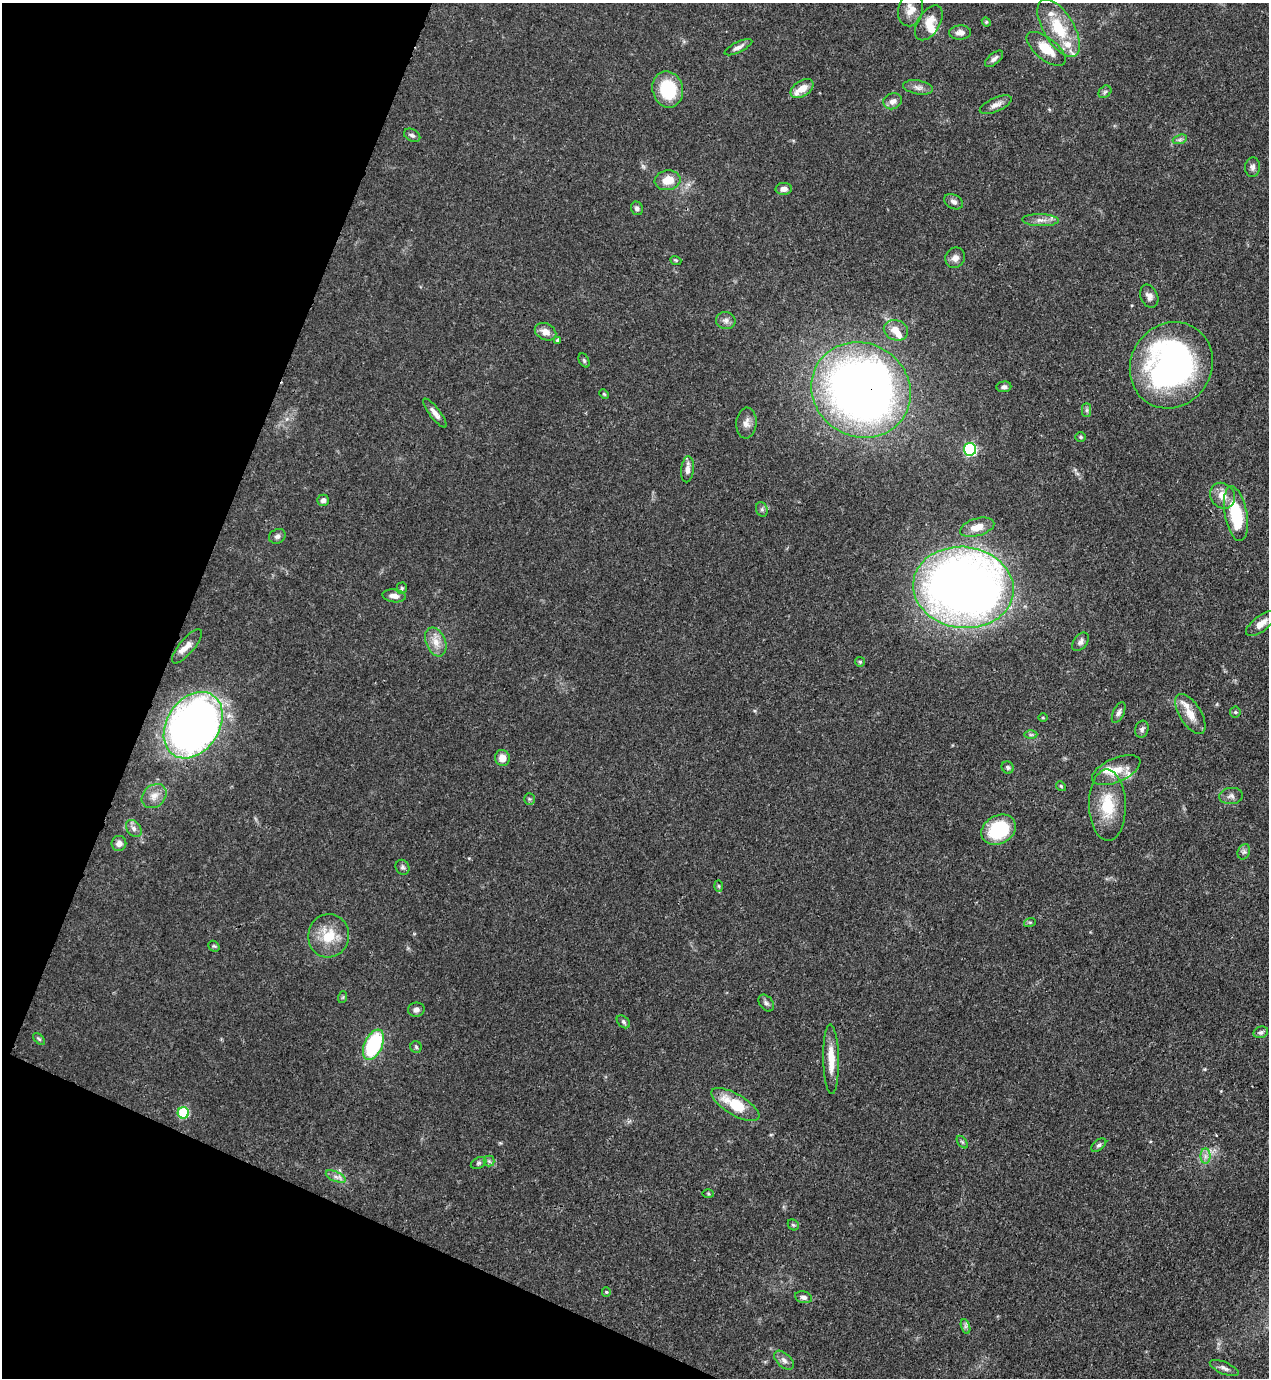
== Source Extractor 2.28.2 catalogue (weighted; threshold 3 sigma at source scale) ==
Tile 9 of 4 x 4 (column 1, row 3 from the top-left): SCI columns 223-1489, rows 1417-2792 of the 5646 x 5587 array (HDU 1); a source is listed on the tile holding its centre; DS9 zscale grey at full resolution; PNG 1271 x 1380 px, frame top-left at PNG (2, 3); each listed source drawn as its Kron ellipse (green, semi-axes under 4 px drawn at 4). Shown black and unused: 20% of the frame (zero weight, under 3 of 4 exposures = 7% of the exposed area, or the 3 px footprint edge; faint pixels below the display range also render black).
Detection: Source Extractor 2.28.2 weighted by HDU 2 'WHT'; one run over the whole footprint, this tile lists its part. Background 0.071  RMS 0.0036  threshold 0.0161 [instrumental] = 3 sigma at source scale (4.5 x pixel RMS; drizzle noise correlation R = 1.50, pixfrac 1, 0.05/0.05 arcsec/px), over >= 5 px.
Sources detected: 110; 8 inside a brighter listed object's ellipse — not listed separately; the other 102 listed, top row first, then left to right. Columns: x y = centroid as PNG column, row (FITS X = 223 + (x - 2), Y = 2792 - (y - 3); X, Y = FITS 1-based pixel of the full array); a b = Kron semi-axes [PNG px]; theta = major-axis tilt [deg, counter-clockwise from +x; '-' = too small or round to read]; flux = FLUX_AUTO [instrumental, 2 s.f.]
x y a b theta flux
910 10 17 12 79 3.8
986 22 4 4 - 0.44
929 23 19 11 58 5.4
1059 28 32 15 -59 14
960 33 11 7 2 2
738 47 15 5 26 1.6
1046 49 23 11 -39 7.6
994 59 11 5 40 1.3
918 87 15 7 -10 2
802 88 13 8 34 4
668 89 18 15 -76 17
1105 92 7 5 44 0.81
893 101 9 8 - 2
996 105 17 6 23 2.1
412 135 9 6 -28 1.1
1180 139 7 4 19 0.83
1253 167 9 7 87 1.4
668 180 13 9 10 5.4
784 189 8 6 2 1.9
954 202 10 7 -29 1.5
637 208 7 6 - 0.99
1041 220 18 6 -2 2.3
955 258 10 9 - 2.2
676 260 6 3 -20 0.41
1149 296 12 8 -68 2.2
726 320 10 8 -12 1.6
896 330 12 10 -21 3.6
545 332 11 8 -26 2.7
557 340 4 3 - 0.74
584 360 7 5 -63 0.6
1171 365 44 40 57 120
1004 387 7 5 4 1
861 390 51 47 -31 290
604 394 5 3 - 0.38
1087 410 7 4 90 0.75
435 413 18 5 -52 2.2
746 423 15 10 86 2.5
1081 437 5 5 - 0.48
970 449 6 6 - 49
687 469 13 6 84 2.1
1222 496 14 11 -49 4.5
323 500 6 5 - 1.3
762 509 7 5 -70 0.81
1236 514 28 11 -80 18
977 527 18 8 16 4.4
277 536 8 7 - 1.2
963 587 50 40 -7 380
402 588 5 5 - 0.53
394 596 11 6 -7 2.3
1261 624 18 7 37 3.4
436 642 15 9 -67 3.7
1080 642 10 6 51 1.6
187 646 21 7 50 3.2
860 662 5 4 - 0.48
1235 712 5 5 - 0.57
1119 713 11 5 66 1.2
1190 714 22 10 -58 5.7
1043 718 4 3 - 0.34
193 725 36 26 56 260
1142 729 8 6 73 1.1
1031 735 6 4 1 0.6
502 758 8 7 - 3.2
1008 767 6 6 - 0.86
1116 770 26 12 23 6.1
1061 786 5 4 - 0.49
154 796 14 10 43 3.1
1231 796 12 8 6 1.6
529 799 6 5 - 0.55
1107 805 36 18 -89 14
134 828 9 6 -52 1.4
999 830 18 14 29 23
119 843 7 7 - 2
1244 852 8 6 68 0.95
403 867 8 6 -60 0.93
719 886 6 4 -88 0.51
1030 922 6 4 18 0.47
329 936 22 20 76 10
214 946 6 5 - 0.54
343 997 6 4 71 0.43
766 1003 9 6 -52 1.1
416 1010 8 7 - 1.3
623 1022 7 5 -43 0.78
1261 1032 7 5 14 0.94
39 1039 7 4 -45 0.56
373 1045 16 9 65 31
416 1047 6 5 - 0.68
831 1059 35 8 -89 6.6
735 1105 27 10 -31 13
183 1113 5 5 - 24
962 1142 7 4 -53 0.51
1099 1145 9 5 40 0.9
1205 1156 8 5 90 1.2
489 1161 5 5 - 0.73
479 1163 8 5 27 0.82
336 1177 11 5 -24 1.5
708 1194 6 4 -2 0.4
793 1225 6 5 - 0.53
606 1292 5 4 - 0.45
804 1297 9 5 -12 1.2
965 1326 8 4 -72 0.79
784 1360 12 7 -42 1.6
1224 1368 15 6 -23 1.6
Overlapping masked pixels (flux is a lower limit): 1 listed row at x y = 861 390